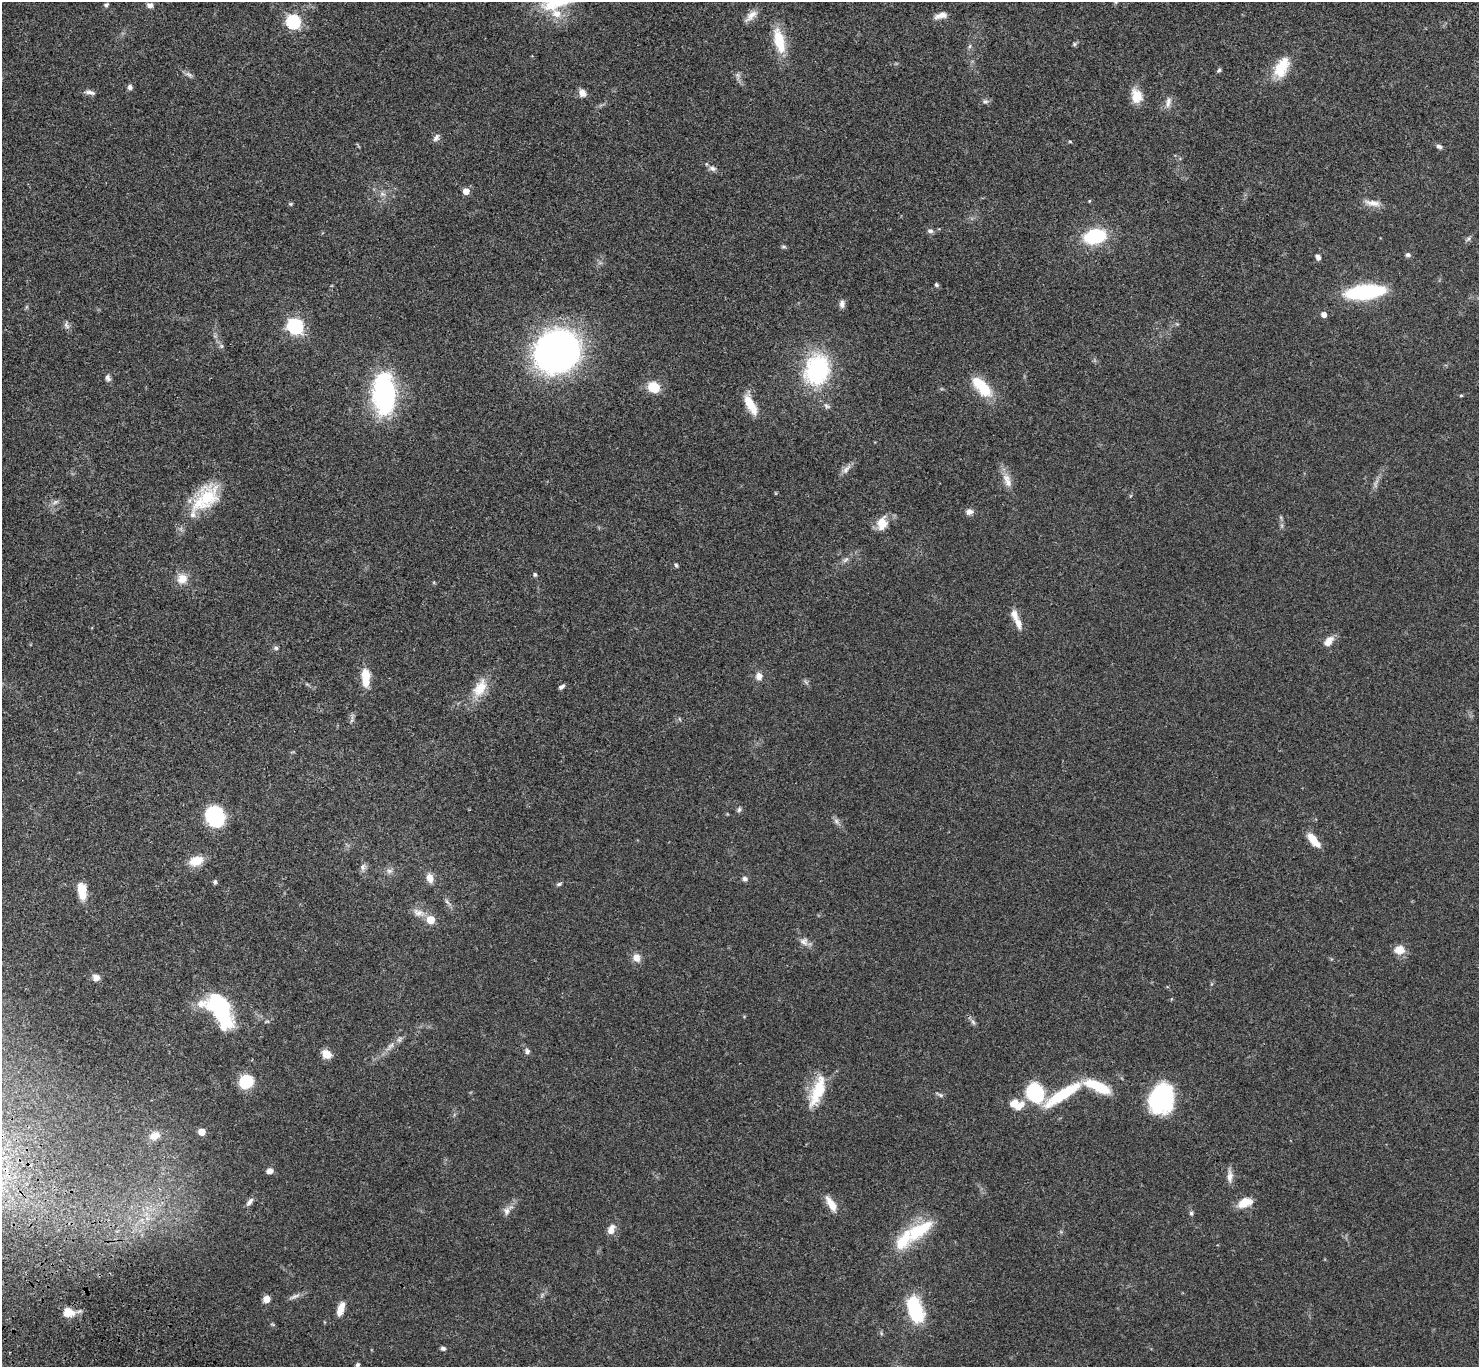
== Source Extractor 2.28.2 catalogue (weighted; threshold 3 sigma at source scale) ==
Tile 7 of 4 x 4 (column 3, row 2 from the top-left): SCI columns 3054-4530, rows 2976-4340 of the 6109 x 6091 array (HDU 1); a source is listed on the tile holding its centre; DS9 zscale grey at full resolution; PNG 1481 x 1369 px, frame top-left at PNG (2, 2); no overlay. Shown black and unused: <1% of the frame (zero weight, under 3 of 4 exposures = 6% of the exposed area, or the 3 px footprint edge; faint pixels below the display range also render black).
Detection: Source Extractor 2.28.2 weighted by HDU 2 'WHT'; one run over the whole footprint, this tile lists its part. Background 0.0504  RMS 0.0055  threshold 0.0246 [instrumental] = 3 sigma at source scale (4.5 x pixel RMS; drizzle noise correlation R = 1.50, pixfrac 1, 0.05/0.05 arcsec/px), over >= 5 px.
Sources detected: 129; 1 too faint to see at this stretch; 1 inside a brighter object's white glare — not listed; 6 inside a brighter listed object's ellipse — not listed separately; the other 121 listed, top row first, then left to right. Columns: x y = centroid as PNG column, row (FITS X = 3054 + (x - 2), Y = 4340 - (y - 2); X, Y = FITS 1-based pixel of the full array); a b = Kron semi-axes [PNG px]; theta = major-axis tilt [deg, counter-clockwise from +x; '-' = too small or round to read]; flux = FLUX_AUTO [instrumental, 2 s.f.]
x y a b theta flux
106 5 5 5 - 1.2
150 5 8 7 - 2.1
556 14 15 12 -17 7.2
751 15 20 8 42 4.3
941 15 16 7 16 3.8
293 22 6 6 - 90
779 41 31 12 -77 17
1074 44 6 5 - 0.86
970 46 6 4 71 0.83
1282 67 27 15 64 15
1219 70 6 4 44 0.88
188 74 11 5 -27 1.6
738 76 10 7 -71 1.9
130 87 6 6 - 1.6
90 92 15 5 -12 2.1
582 93 10 9 - 3
1137 96 18 13 -74 8.2
985 101 9 6 0 1.4
1168 102 16 7 77 3
436 138 11 7 58 1.9
1070 141 5 3 - 0.54
1439 146 8 5 -22 1.4
712 168 11 7 -22 2.1
466 191 5 5 - 6.6
382 194 9 6 -20 2
1089 201 5 3 - 0.44
1373 203 23 7 -10 4.5
291 204 6 4 20 0.66
930 231 8 6 -6 1.5
1095 236 17 11 12 40
1468 239 7 4 71 1
784 247 8 4 0 0.85
1408 255 6 6 - 1.2
1318 257 7 5 -56 1.9
936 285 6 5 - 0.9
1365 292 39 14 6 48
842 304 11 7 84 2.2
26 307 7 4 71 0.67
1324 314 5 4 - 3.8
1177 324 5 5 - 0.64
66 325 12 5 -54 1.8
295 326 7 6 - 140
221 346 6 5 - 1
557 351 28 24 30 390
817 370 38 29 77 53
107 378 9 7 -71 1.7
654 387 10 9 - 13
982 387 30 13 -46 18
384 394 39 21 -87 81
1461 395 4 3 - 0.64
750 404 25 9 -62 11
827 406 10 7 -35 1.6
846 469 16 7 52 2.9
1007 480 22 10 -68 5.7
1376 483 16 3 70 2.1
207 497 35 25 71 24
55 502 8 5 45 1.5
969 512 9 7 2 2.7
882 523 18 13 76 7.4
845 560 10 5 44 1.6
676 565 5 4 - 0.91
535 575 6 5 - 0.88
182 578 13 12 - 6.1
1018 623 18 9 -69 4.6
1328 641 15 9 50 4.3
276 648 6 5 - 1.1
759 676 10 9 - 3.3
366 678 23 9 -87 9.9
561 687 7 4 36 1.4
480 688 27 15 60 11
739 809 7 5 73 1.1
215 817 18 15 -64 47
836 821 9 6 -61 1.8
1312 839 16 7 -52 8.6
196 861 15 10 19 9.4
362 867 8 7 - 1.9
389 871 9 6 13 1.9
430 878 10 7 -72 4.6
745 879 7 6 - 1.4
215 882 5 5 - 1
559 884 7 5 20 0.97
82 891 18 9 -83 10
448 902 14 4 -42 1.6
419 913 18 9 -20 4.4
430 920 5 5 - 14
804 941 12 10 -12 3.2
1399 950 12 10 -2 6.2
636 958 10 9 - 4.1
96 977 8 7 - 3.1
222 1011 34 15 -71 50
973 1022 8 4 -46 1.3
390 1046 15 5 49 3.2
527 1051 7 7 - 1.5
327 1054 10 8 -36 5.9
246 1081 12 10 26 24
1098 1087 30 10 -24 20
819 1090 41 16 67 18
1034 1092 15 14 - 46
1063 1094 48 11 33 28
940 1095 11 4 -28 1.1
1161 1098 26 20 73 67
1020 1106 16 9 40 5
201 1132 5 5 - 9.6
155 1136 14 10 23 6.3
270 1171 7 6 - 2.7
1230 1176 18 7 89 3.4
250 1202 14 6 53 2.2
1244 1203 17 10 22 8.6
831 1204 20 7 -59 6.7
506 1211 11 8 87 2.8
1191 1213 6 5 - 1
611 1229 12 8 66 4.1
919 1230 43 17 37 26
294 1296 18 5 23 2.3
266 1299 5 5 - 8
340 1309 16 6 72 6.2
915 1310 27 14 -73 34
69 1312 15 11 -17 7
273 1324 7 3 -19 0.55
443 1348 6 5 - 1.3
357 1365 6 5 - 1.1